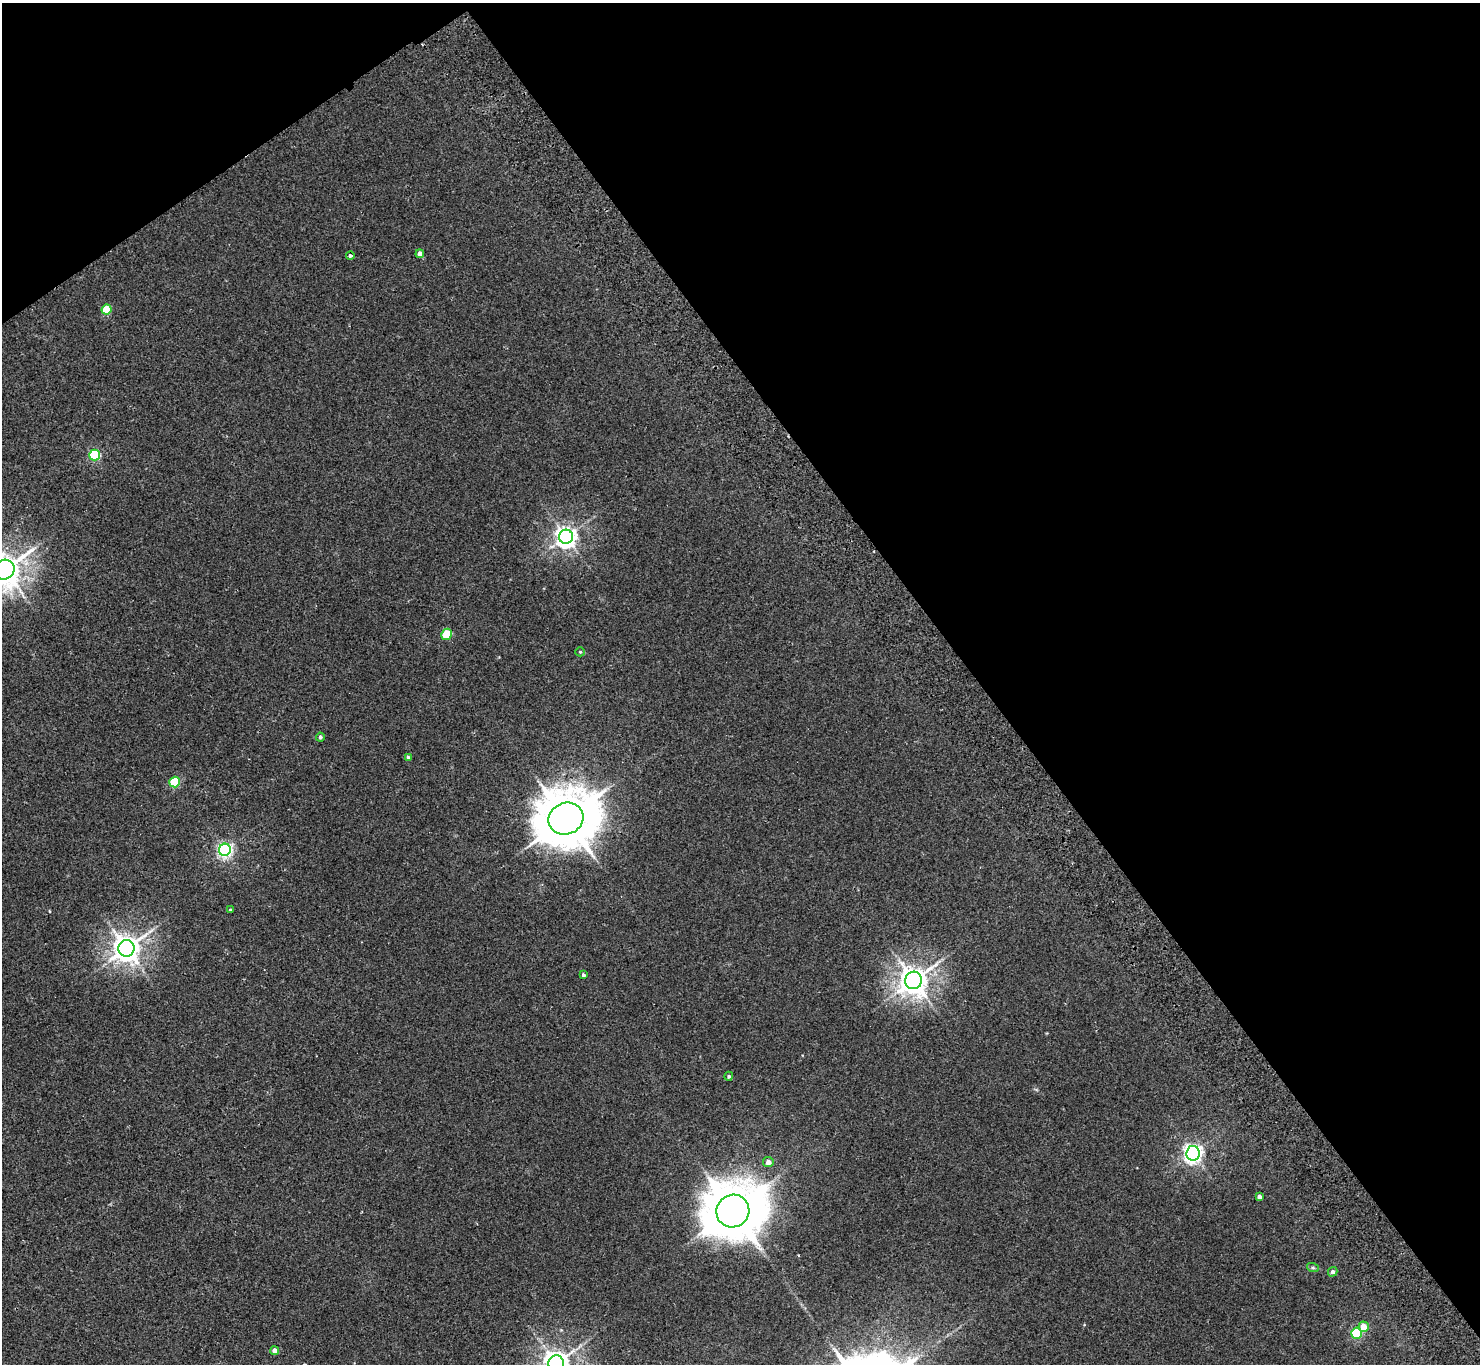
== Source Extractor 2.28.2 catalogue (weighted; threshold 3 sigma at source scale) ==
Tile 3 of 4 x 4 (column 3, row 1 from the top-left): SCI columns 3009-4486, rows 4424-5785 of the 6013 x 5985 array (HDU 1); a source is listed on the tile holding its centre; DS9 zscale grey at full resolution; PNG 1482 x 1366 px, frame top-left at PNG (2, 3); each listed source drawn as its Kron ellipse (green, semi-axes under 4 px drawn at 4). Shown black and unused: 38% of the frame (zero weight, under 2 of 3 exposures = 3% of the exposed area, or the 3 px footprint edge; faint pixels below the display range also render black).
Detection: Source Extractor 2.28.2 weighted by HDU 2 'WHT'; one run over the whole footprint, this tile lists its part. Background 0.0251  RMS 0.0068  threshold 0.0306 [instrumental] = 3 sigma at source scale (4.5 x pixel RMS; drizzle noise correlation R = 1.50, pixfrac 1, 0.05/0.05 arcsec/px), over >= 5 px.
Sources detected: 28; all 28 listed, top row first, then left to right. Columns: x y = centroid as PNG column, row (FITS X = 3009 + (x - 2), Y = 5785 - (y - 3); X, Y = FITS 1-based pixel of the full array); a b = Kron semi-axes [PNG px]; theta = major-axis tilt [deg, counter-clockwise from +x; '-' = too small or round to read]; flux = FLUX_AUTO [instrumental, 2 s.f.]
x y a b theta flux
420 254 4 4 - 3.5
350 256 4 4 - 1.2
106 310 5 4 - 21
95 455 5 5 - 65
566 537 7 7 - 410
5 570 10 9 - 1200
446 634 6 5 - 22
580 652 5 4 - 0.71
320 737 4 4 - 1.4
408 757 4 4 - 1.1
175 782 5 5 - 38
566 819 18 15 22 3800
225 850 6 6 - 180
230 910 3 3 - 0.6
126 948 8 8 - 790
583 975 4 4 - 1.2
914 980 9 8 - 890
729 1076 4 4 - 1.1
1193 1153 7 6 - 310
768 1162 5 5 - 3.7
1259 1197 4 4 - 2.6
733 1211 17 16 - 4100
1313 1268 6 4 -19 0.9
1333 1272 5 4 - 1.7
1364 1327 5 5 - 9.3
1356 1333 5 5 - 50
275 1351 4 4 - 3.6
556 1363 8 7 - 750
Isophote crosses this tile's border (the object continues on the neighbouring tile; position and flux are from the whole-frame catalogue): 2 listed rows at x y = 5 570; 556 1363